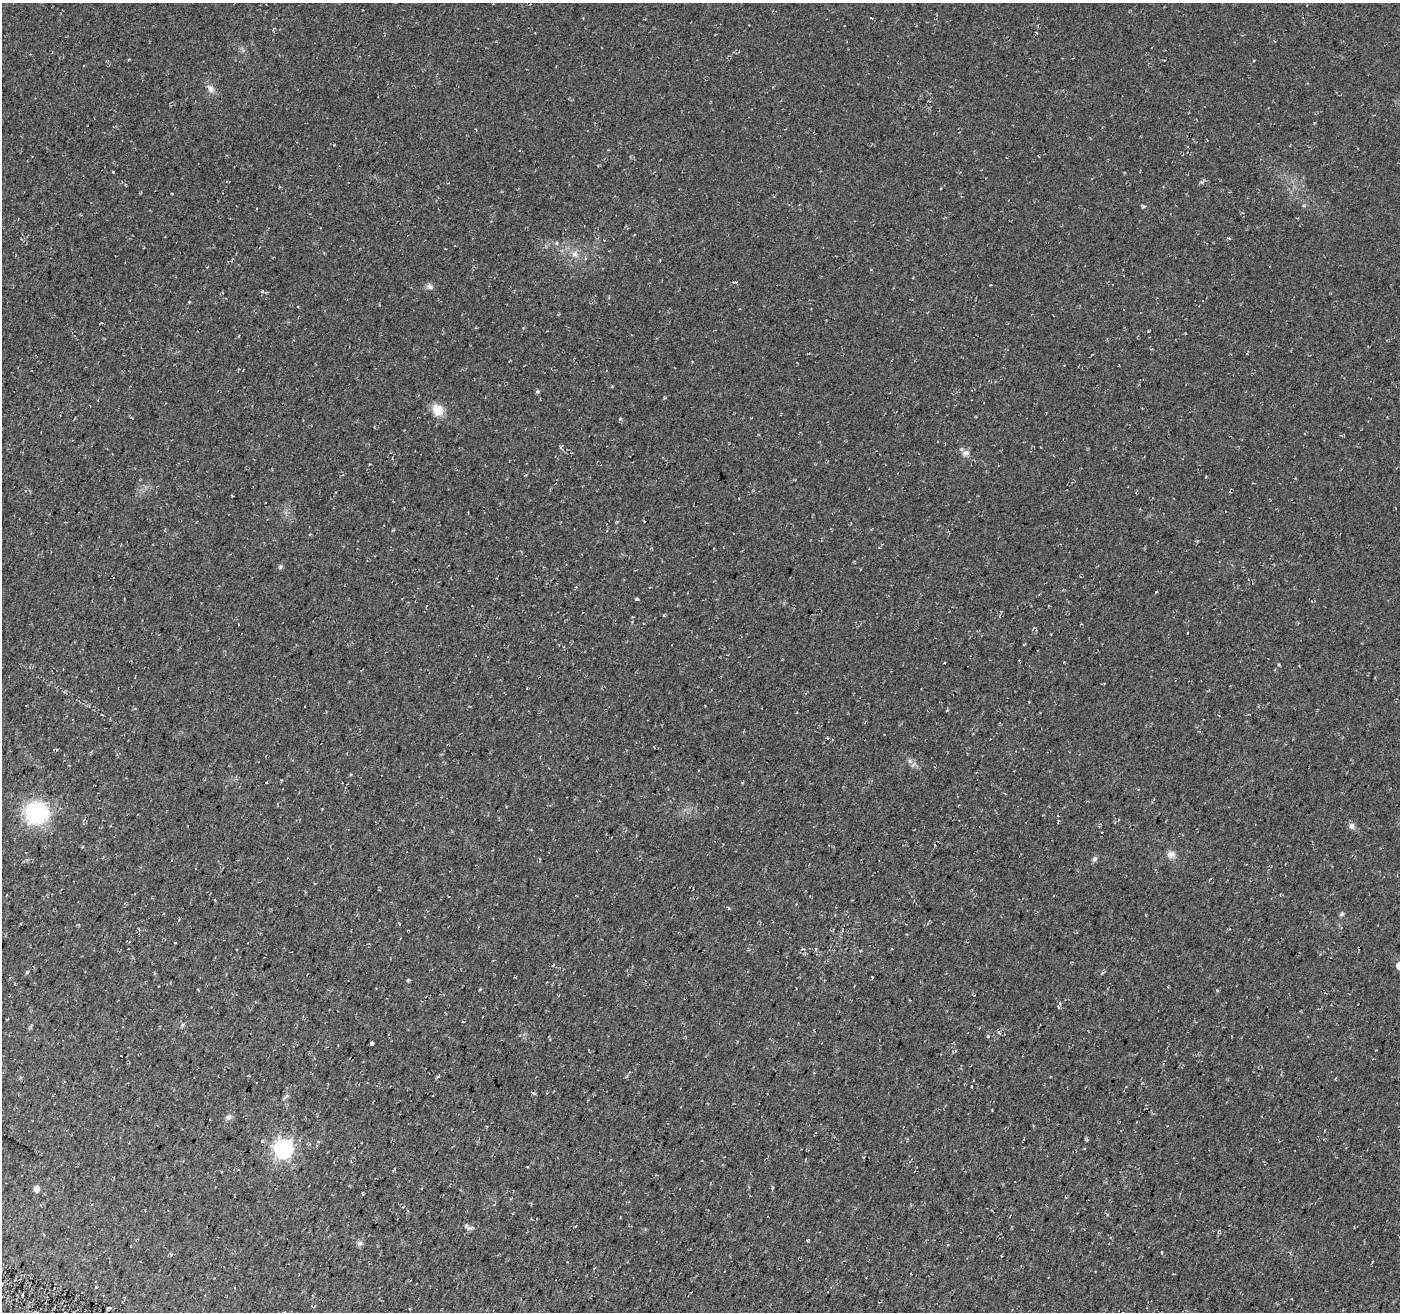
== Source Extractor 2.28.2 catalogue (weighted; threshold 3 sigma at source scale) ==
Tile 7 of 4 x 4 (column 3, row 2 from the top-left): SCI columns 2814-4211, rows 2903-4212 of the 5635 x 5788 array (HDU 1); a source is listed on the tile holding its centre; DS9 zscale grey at full resolution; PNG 1402 x 1314 px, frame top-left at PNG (2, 3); no overlay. Shown black and unused: <1% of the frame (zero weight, under 2 of 3 exposures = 3% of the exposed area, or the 3 px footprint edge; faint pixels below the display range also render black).
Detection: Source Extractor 2.28.2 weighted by HDU 2 'WHT'; one run over the whole footprint, this tile lists its part. Background 0.0483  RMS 0.0062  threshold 0.0278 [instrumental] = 3 sigma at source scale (4.5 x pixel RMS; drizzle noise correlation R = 1.50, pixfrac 1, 0.0396/0.0396 arcsec/px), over >= 5 px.
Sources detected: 34; all 34 listed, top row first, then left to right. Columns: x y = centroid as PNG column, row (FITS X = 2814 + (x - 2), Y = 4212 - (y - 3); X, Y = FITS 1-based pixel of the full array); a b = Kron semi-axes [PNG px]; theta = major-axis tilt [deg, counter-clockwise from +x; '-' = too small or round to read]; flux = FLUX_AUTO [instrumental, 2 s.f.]
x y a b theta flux
210 88 13 7 -50 3.3
113 172 3 2 - 0.6
1202 182 5 5 - 1.2
557 243 5 3 - 0.76
574 254 9 8 - 3.2
430 286 10 6 -40 2
537 391 5 4 - 0.96
438 410 12 10 -50 10
966 453 10 8 20 2.7
280 567 5 5 - 1
637 599 4 3 - 1.3
37 813 23 22 - 51
1352 826 9 7 -62 2.1
1171 854 9 8 - 3.5
1094 859 7 6 - 1.4
1341 914 7 4 28 0.97
816 949 4 3 - 0.71
27 972 5 4 - 0.65
872 977 3 2 - 0.58
408 980 5 3 - 0.72
480 989 3 3 - 0.53
1217 990 4 3 - 0.7
988 1036 4 4 - 0.75
372 1043 4 4 - 8.9
438 1077 5 3 - 0.71
1336 1078 3 3 - 0.59
228 1117 10 6 54 2.2
283 1148 7 7 - 270
773 1188 4 3 - 0.64
36 1189 6 5 - 3.8
469 1228 10 5 -9 1.8
360 1243 8 7 - 1.7
1162 1252 4 2 - 0.47
171 1255 5 3 - 0.62
Unlisted compact peaks at least as high as the median listed source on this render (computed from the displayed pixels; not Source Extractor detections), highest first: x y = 620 419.